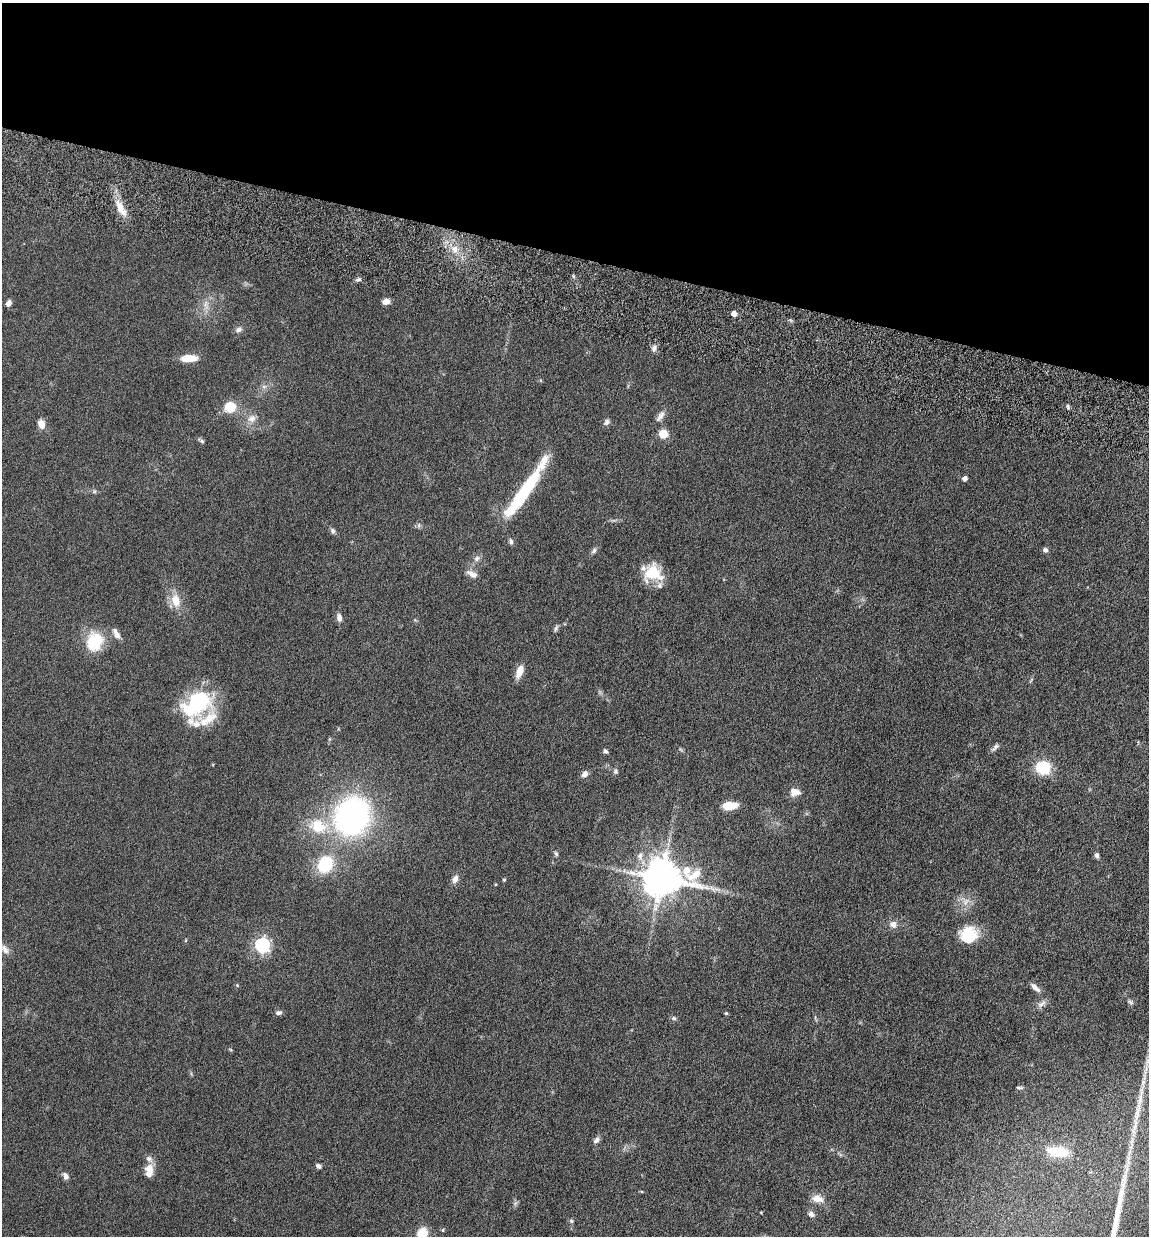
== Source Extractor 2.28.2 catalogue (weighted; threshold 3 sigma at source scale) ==
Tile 2 of 4 x 4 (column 2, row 1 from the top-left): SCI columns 1487-2633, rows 3795-5028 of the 5155 x 5142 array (HDU 1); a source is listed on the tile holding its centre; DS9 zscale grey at full resolution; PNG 1151 x 1238 px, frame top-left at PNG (2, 3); no overlay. Shown black and unused: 21% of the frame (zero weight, under 10 of 20 exposures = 8% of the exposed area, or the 3 px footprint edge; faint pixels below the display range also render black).
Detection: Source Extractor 2.28.2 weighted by HDU 2 'WHT'; one run over the whole footprint, this tile lists its part. Background 0.0613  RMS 0.0029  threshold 0.0117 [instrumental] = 3 sigma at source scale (4.09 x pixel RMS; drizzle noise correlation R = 1.36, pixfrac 0.8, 0.05/0.05 arcsec/px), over >= 5 px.
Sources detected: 81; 2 long thin detections or spike segments (spike, bleed or trail) — not listed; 8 inside a brighter listed object's ellipse — not listed separately; the other 71 listed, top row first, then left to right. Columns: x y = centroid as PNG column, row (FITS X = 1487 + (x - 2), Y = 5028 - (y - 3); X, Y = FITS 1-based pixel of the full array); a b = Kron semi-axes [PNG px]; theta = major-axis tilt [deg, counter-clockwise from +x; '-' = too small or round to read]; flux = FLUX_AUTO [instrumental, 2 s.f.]
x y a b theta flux
120 208 25 9 -60 3.7
455 249 11 8 -72 2
386 301 8 6 5 1.4
8 303 8 5 63 1.1
206 304 10 4 77 0.97
734 314 4 4 - 1.9
238 330 8 7 - 0.88
654 348 9 5 75 0.9
189 358 16 7 1 4.7
264 387 7 4 0 0.58
230 407 11 10 - 5.8
1068 407 6 3 -72 0.37
660 416 17 7 56 1.4
252 419 12 9 32 1.8
606 422 8 6 66 0.81
41 424 9 7 -69 2.2
663 434 5 5 - 11
202 441 6 5 - 0.47
965 478 5 4 - 1
521 496 87 12 56 22
333 531 8 6 -59 0.65
511 541 8 6 -78 0.67
1045 550 6 6 - 0.69
594 551 8 6 47 0.72
653 573 20 18 -16 8
472 574 15 8 -27 1.5
176 601 18 12 -77 3.9
339 618 10 6 -77 1.1
556 628 10 4 66 0.54
116 633 14 6 -60 1.6
94 642 22 18 70 9.6
519 672 15 7 69 3
196 704 41 25 33 19
995 747 12 5 52 0.75
605 751 7 5 -48 0.53
1043 768 7 7 - 23
616 771 6 6 - 0.57
585 774 9 7 43 1.1
795 792 12 9 -2 2.3
730 806 14 7 3 4.7
352 816 24 20 65 93
318 826 25 19 -19 8.6
556 854 7 5 -63 0.49
1097 855 7 5 -76 0.64
640 856 10 8 73 1.3
325 864 20 16 65 9.8
661 878 12 10 -1 800
455 879 11 7 62 1.3
504 880 4 4 - 0.32
893 924 10 9 - 1.5
967 933 24 15 5 6.7
262 945 6 6 - 59
5 949 14 8 -59 1.4
237 985 5 4 - 0.27
1035 988 15 6 -43 1.4
1130 1002 7 4 -45 0.44
1041 1004 14 6 30 1.2
278 1013 9 6 2 0.69
726 1013 4 4 - 0.3
674 1018 7 5 -21 0.5
1019 1088 9 4 0 0.46
597 1140 9 6 41 0.86
1058 1152 32 14 -8 6.2
318 1166 7 5 -32 0.71
149 1170 16 9 90 3.1
66 1176 9 6 -72 0.92
817 1199 16 9 -10 2.3
811 1214 7 7 - 0.9
571 1221 6 5 - 0.4
443 1230 5 3 - 0.25
422 1234 12 10 72 4.9
Isophote crosses this tile's border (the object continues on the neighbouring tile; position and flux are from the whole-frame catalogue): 1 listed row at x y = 422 1234
Unlisted compact peaks at least as high as the median listed source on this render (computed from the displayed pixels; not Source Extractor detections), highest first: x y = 359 279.